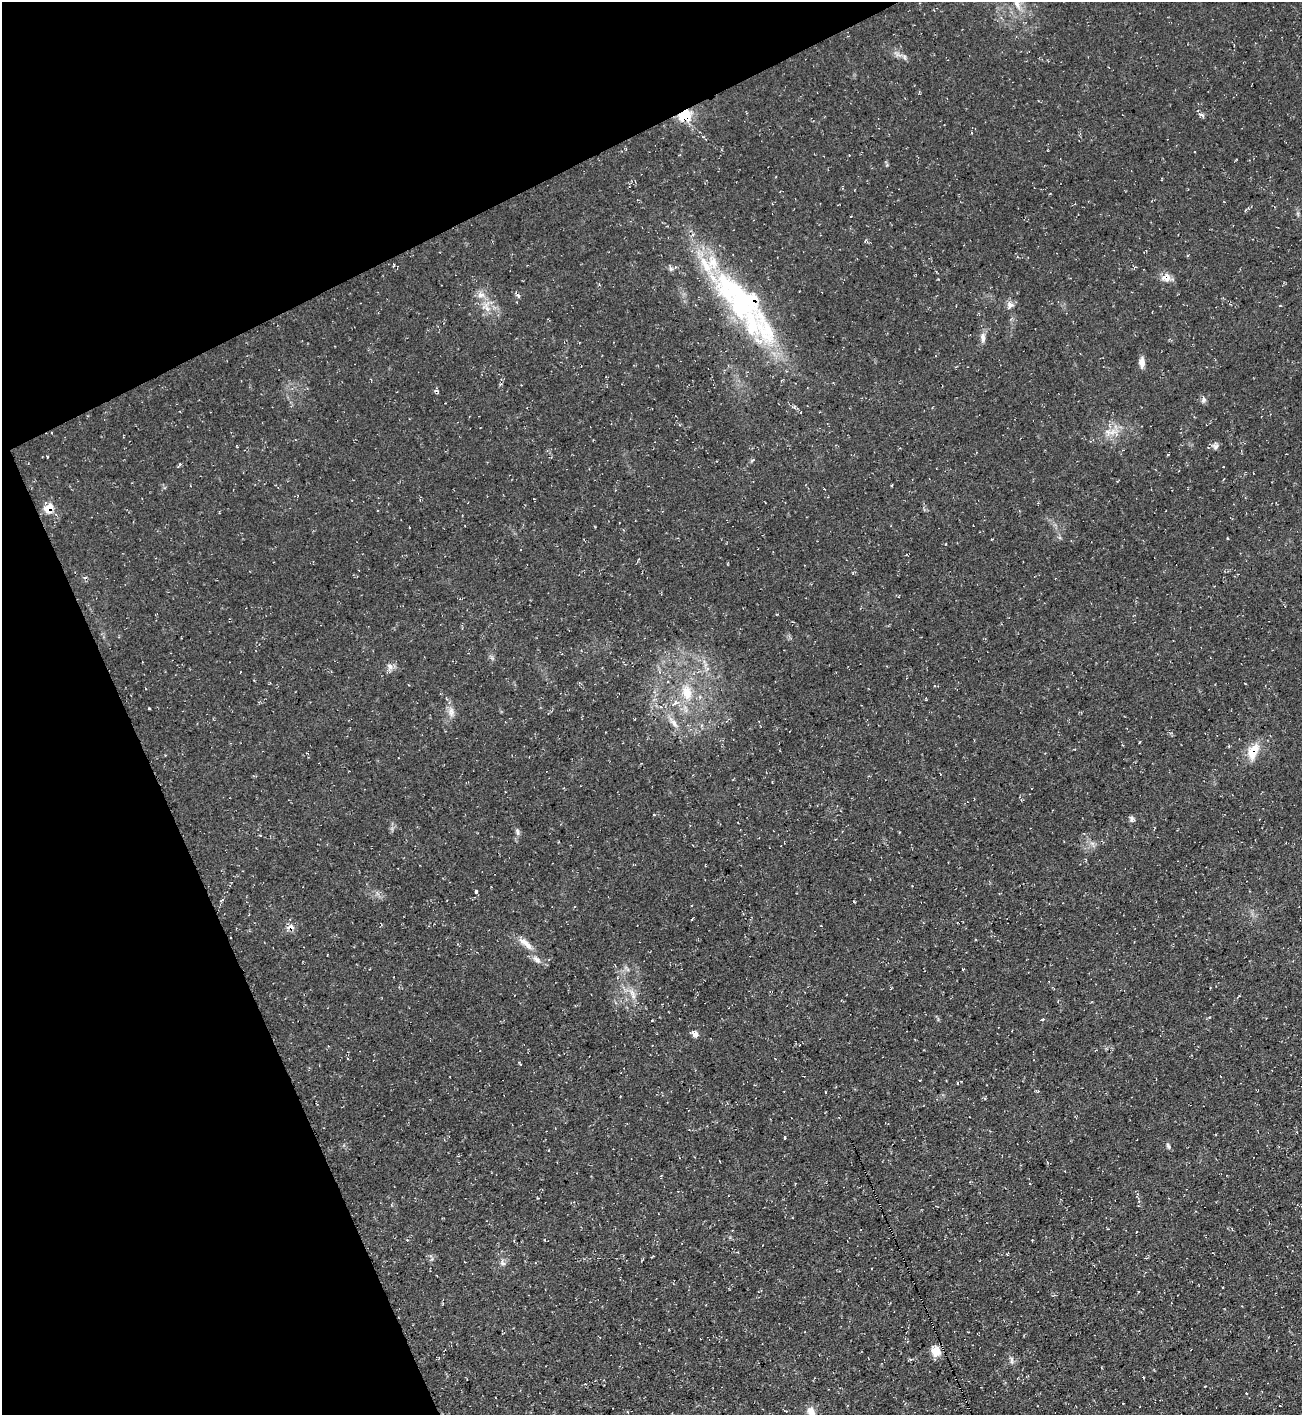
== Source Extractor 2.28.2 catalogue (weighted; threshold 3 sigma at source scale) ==
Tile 5 of 4 x 4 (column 1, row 2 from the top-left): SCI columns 153-1452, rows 2826-4238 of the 5638 x 5651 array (HDU 1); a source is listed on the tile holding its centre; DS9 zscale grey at full resolution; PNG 1304 x 1417 px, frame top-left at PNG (2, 2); no overlay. Shown black and unused: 23% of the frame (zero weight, under 3 of 4 exposures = <1% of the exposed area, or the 3 px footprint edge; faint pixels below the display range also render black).
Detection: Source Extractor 2.28.2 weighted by HDU 2 'WHT'; one run over the whole footprint, this tile lists its part. Background 0.0295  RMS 0.0058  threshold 0.0259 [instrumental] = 3 sigma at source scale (4.5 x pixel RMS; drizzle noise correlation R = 1.50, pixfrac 1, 0.05/0.05 arcsec/px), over >= 5 px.
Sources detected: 67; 1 inside a brighter object's white glare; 7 cosmic-ray / hot-pixel residue — not listed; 2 inside a brighter listed object's ellipse — not listed separately; the other 57 listed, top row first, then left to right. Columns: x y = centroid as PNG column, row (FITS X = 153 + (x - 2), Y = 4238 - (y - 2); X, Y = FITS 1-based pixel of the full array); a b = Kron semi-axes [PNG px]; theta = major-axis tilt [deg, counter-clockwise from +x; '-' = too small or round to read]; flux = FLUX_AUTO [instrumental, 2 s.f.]
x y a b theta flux
1017 3 21 8 -70 6.4
904 57 8 5 -62 1.5
1202 115 11 4 -29 1.5
685 116 6 6 - 48
393 265 5 2 - 0.53
1135 267 4 4 - 0.75
671 269 6 6 - 1.4
1166 277 12 10 20 4.9
481 295 12 9 3 4
517 295 10 4 -38 1.2
741 300 76 40 -52 110
1010 305 11 8 52 2.9
1280 305 4 3 - 0.47
486 308 16 6 -34 4.4
983 338 13 7 -84 2.8
1142 362 13 6 89 3.8
1203 400 9 6 79 1.7
1112 432 15 8 9 5.8
1215 446 10 8 -16 2.2
237 447 4 2 - 0.43
753 460 6 4 29 0.86
180 464 5 5 - 0.72
892 485 3 2 - 0.55
48 508 9 7 52 9.4
390 667 9 7 -73 2.5
707 668 7 4 0 1.3
687 692 22 13 -81 14
675 703 14 6 41 3.9
149 708 3 2 - 0.46
451 712 14 9 -84 4.1
673 723 22 6 -53 4.8
1253 751 22 12 67 11
654 814 3 2 - 0.54
1132 819 8 6 -77 1.6
518 832 11 4 -89 1.7
476 891 3 3 - 1.3
290 927 9 7 10 3.2
976 940 2 2 - 0.57
524 942 18 8 -37 5.6
327 955 3 2 - 0.35
536 959 13 6 -33 3.1
632 994 18 7 -66 4.8
1042 1019 5 3 - 0.61
652 1020 3 2 - 0.55
695 1034 9 7 -36 3
957 1083 4 3 - 0.65
985 1098 4 4 - 0.61
785 1137 5 2 - 0.68
1168 1146 10 4 -61 1.2
1007 1254 4 2 - 0.6
502 1263 8 7 - 2
1223 1287 3 2 - 0.33
936 1351 13 12 - 6.6
1012 1360 12 4 -87 1.6
1143 1378 3 2 - 1.3
1246 1393 2 2 - 0.52
811 1413 15 9 -79 6.4
Overlapping masked pixels (flux is a lower limit): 6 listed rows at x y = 685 116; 1166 277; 741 300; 48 508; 1253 751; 290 927
Isophote crosses this tile's border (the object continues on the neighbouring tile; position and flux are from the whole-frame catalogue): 2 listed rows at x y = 1017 3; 811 1413